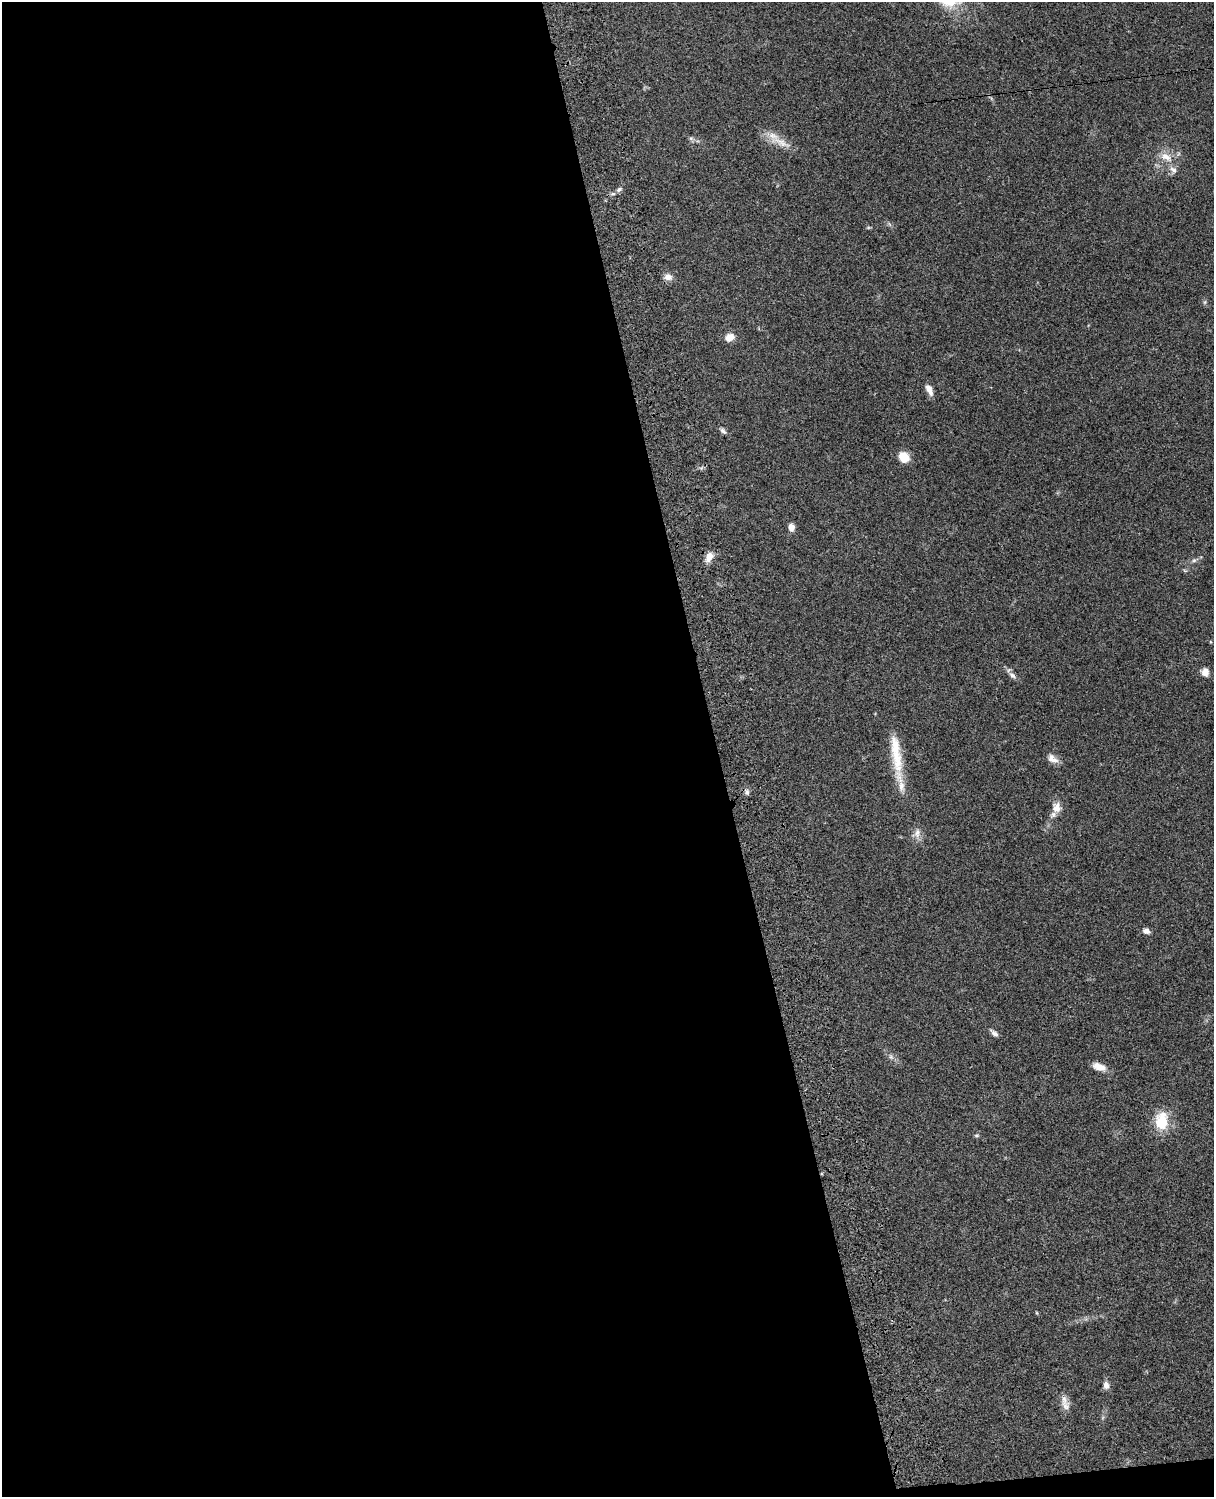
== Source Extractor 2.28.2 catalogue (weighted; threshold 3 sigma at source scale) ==
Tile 9 of 4 x 3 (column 1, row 3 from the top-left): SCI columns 121-1332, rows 277-1771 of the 5086 x 4925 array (HDU 1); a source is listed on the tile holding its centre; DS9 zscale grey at full resolution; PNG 1216 x 1499 px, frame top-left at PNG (2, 2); no overlay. Shown black and unused: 60% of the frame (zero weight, under 3 of 4 exposures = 6% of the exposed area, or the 3 px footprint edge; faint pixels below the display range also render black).
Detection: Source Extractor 2.28.2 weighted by HDU 2 'WHT'; one run over the whole footprint, this tile lists its part. Background 0.0759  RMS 0.0057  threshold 0.0258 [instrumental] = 3 sigma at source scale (4.5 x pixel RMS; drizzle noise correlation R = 1.50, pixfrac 1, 0.05/0.05 arcsec/px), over >= 5 px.
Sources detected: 34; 3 inside a brighter listed object's ellipse — not listed separately; the other 31 listed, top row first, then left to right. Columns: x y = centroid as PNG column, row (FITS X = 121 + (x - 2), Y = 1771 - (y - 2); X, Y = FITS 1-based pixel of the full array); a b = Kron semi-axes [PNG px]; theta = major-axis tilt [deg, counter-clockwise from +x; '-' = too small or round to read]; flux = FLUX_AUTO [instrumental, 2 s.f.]
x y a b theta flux
691 138 6 6 - 1.2
781 142 38 10 -23 8.7
1166 157 21 10 -27 7.1
1173 170 11 8 -45 2.8
619 189 7 6 - 1.5
613 194 6 5 - 1.2
668 277 11 9 -12 3.5
1205 302 6 4 71 0.79
729 337 10 7 26 5.9
929 390 13 6 -67 4.5
723 431 11 5 -39 1.8
904 457 10 8 -50 11
791 527 7 6 - 4.6
709 557 11 8 60 5.3
1194 560 6 5 - 1.2
1185 571 6 4 -19 0.72
1205 672 10 8 -89 3.7
1012 675 13 6 -41 2.5
897 759 37 16 -81 19
1052 759 15 8 -37 3.8
747 792 8 5 -81 1.6
1057 807 15 12 79 5.6
917 833 13 9 77 3.8
1146 931 9 6 -11 2.5
994 1033 11 6 -40 2.1
891 1057 8 5 -54 1.7
1099 1067 16 8 -19 5.4
1162 1121 21 14 88 17
977 1135 6 4 6 0.79
1106 1385 9 7 -75 3
1064 1399 17 8 -82 3.8